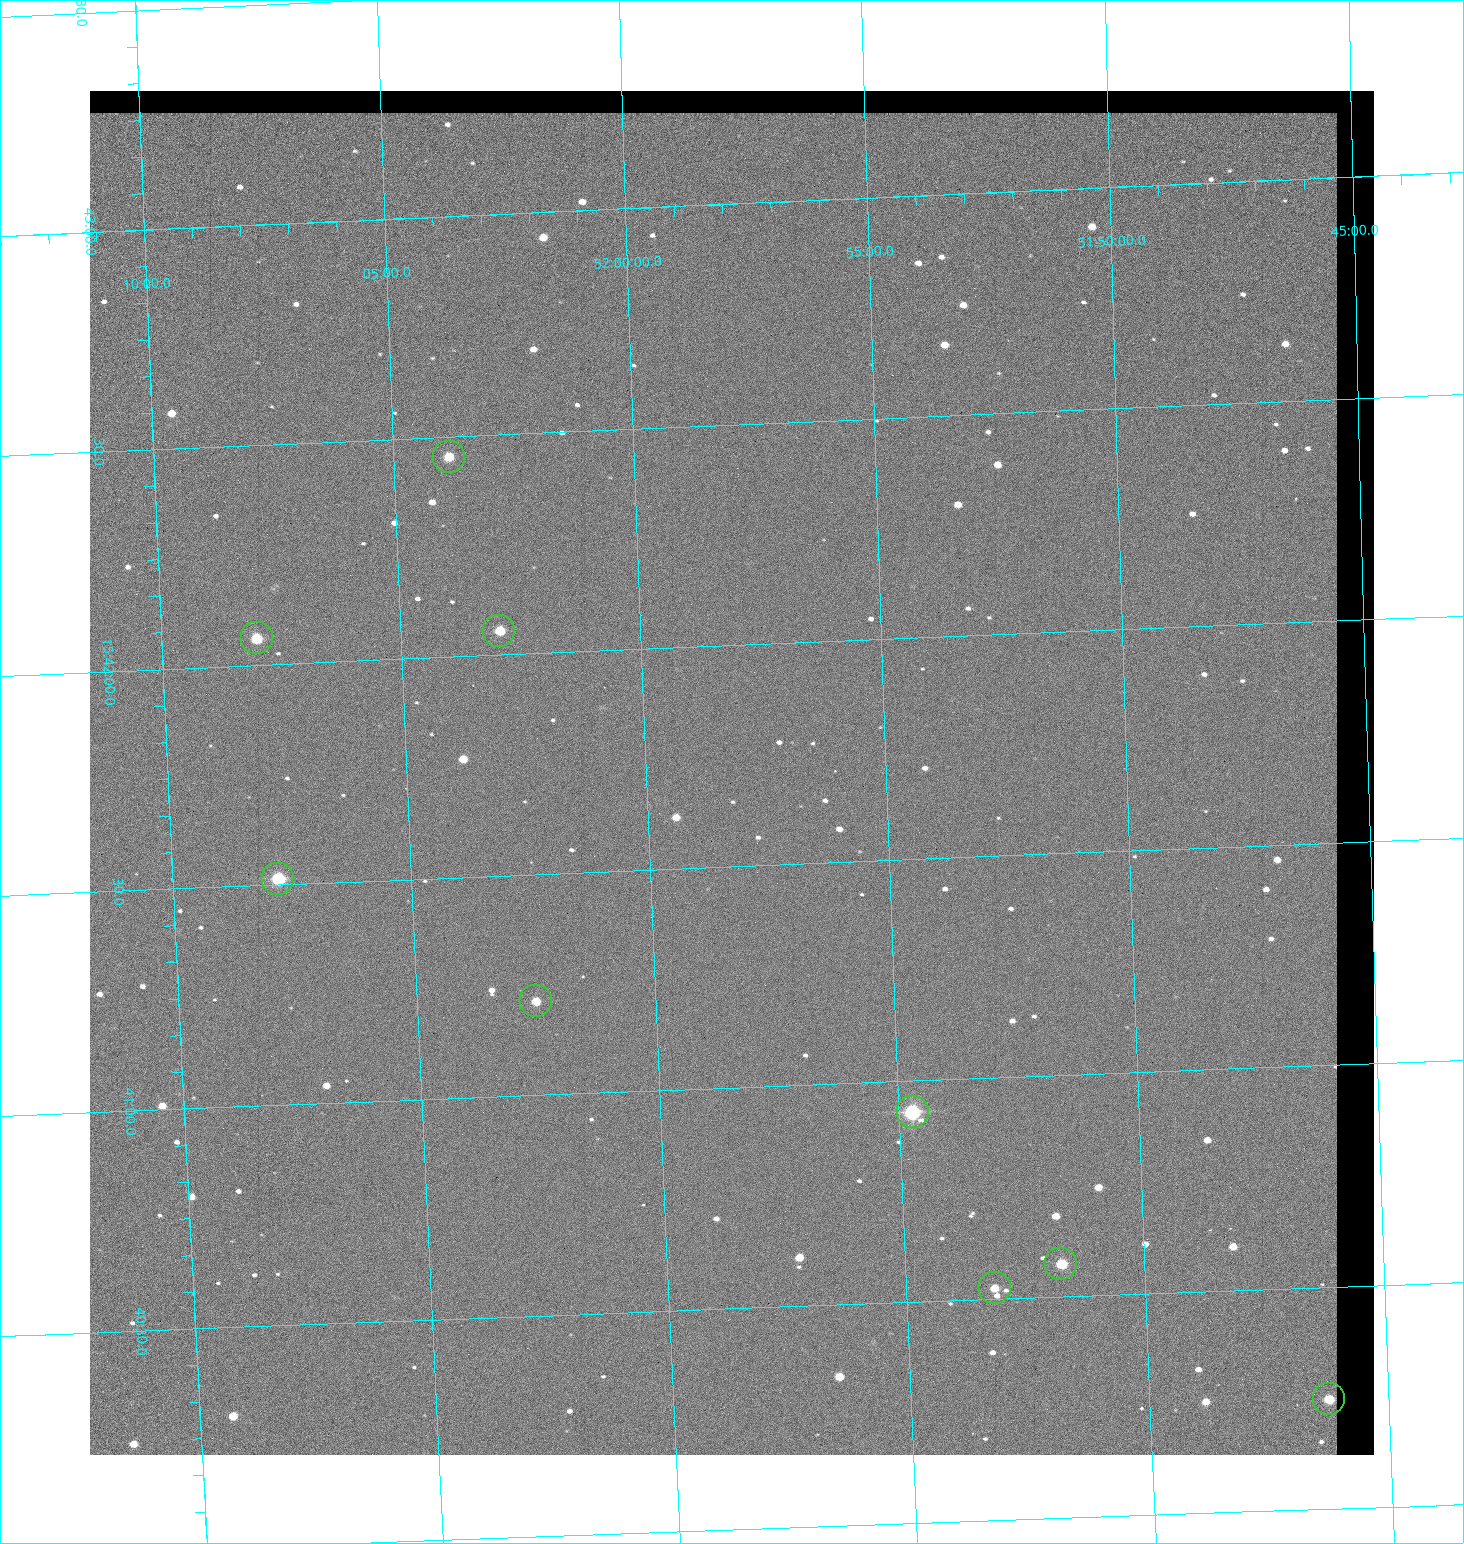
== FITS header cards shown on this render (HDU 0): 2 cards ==
NAXIS1  =                 1284 / length of data axis 1
NAXIS2  =                 1364 / length of data axis 2

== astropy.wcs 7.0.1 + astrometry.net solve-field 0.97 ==
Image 1284 x 1364 px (HDU 0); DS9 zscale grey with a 90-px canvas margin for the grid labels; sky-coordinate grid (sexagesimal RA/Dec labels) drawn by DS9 from the SOLVED WCS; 9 Tycho-2 reference stars matched to detected sources circled (green)
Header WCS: RA---TAN/DEC--TAN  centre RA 15:41:43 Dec +51:58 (235.43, +51.97 deg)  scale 1.26 arcsec/px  FOV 26.9' x 28.5'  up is +92 deg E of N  parity flipped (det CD > 0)
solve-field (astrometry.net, Tycho-2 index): VERIFIED the header's WCS against the Tycho-2 star catalogue (9 matches, 0 conflicts) and refined it, rather than solving blind
Solved WCS: RA---TAN-SIP/DEC--TAN-SIP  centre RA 15:41:43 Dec +51:58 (235.43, +51.97 deg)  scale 1.25 arcsec/px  FOV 26.8' x 28.5'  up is +92 deg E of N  parity flipped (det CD > 0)
The solver's refit moves the header's centre by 0.44 arcsec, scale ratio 0.9967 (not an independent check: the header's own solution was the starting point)
Tycho-2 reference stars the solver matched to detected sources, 9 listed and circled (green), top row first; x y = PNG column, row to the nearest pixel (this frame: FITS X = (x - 90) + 1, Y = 1364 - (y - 91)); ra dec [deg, ICRS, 3 dp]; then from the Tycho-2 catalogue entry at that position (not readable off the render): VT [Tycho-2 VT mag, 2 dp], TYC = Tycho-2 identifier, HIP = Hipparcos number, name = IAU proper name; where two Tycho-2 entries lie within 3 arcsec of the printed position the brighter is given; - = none
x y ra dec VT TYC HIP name
449 457 235.614 +52.064 11.61 3489-1132-1 - -
499 631 235.514 +52.049 11.19 3489-1407-1 - -
257 638 235.515 +52.133 11.12 3489-1380-1 - -
278 879 235.378 +52.130 9.31 3489-1322-1 76850 -
536 1001 235.303 +52.042 11.52 3489-958-1 - -
913 1112 235.232 +51.912 9.59 3489-824-1 - -
1061 1264 235.143 +51.862 10.97 3489-1016-1 - -
995 1288 235.131 +51.886 12.29 3489-908-1 - -
1329 1399 235.062 +51.771 11.53 3489-1453-1 - -